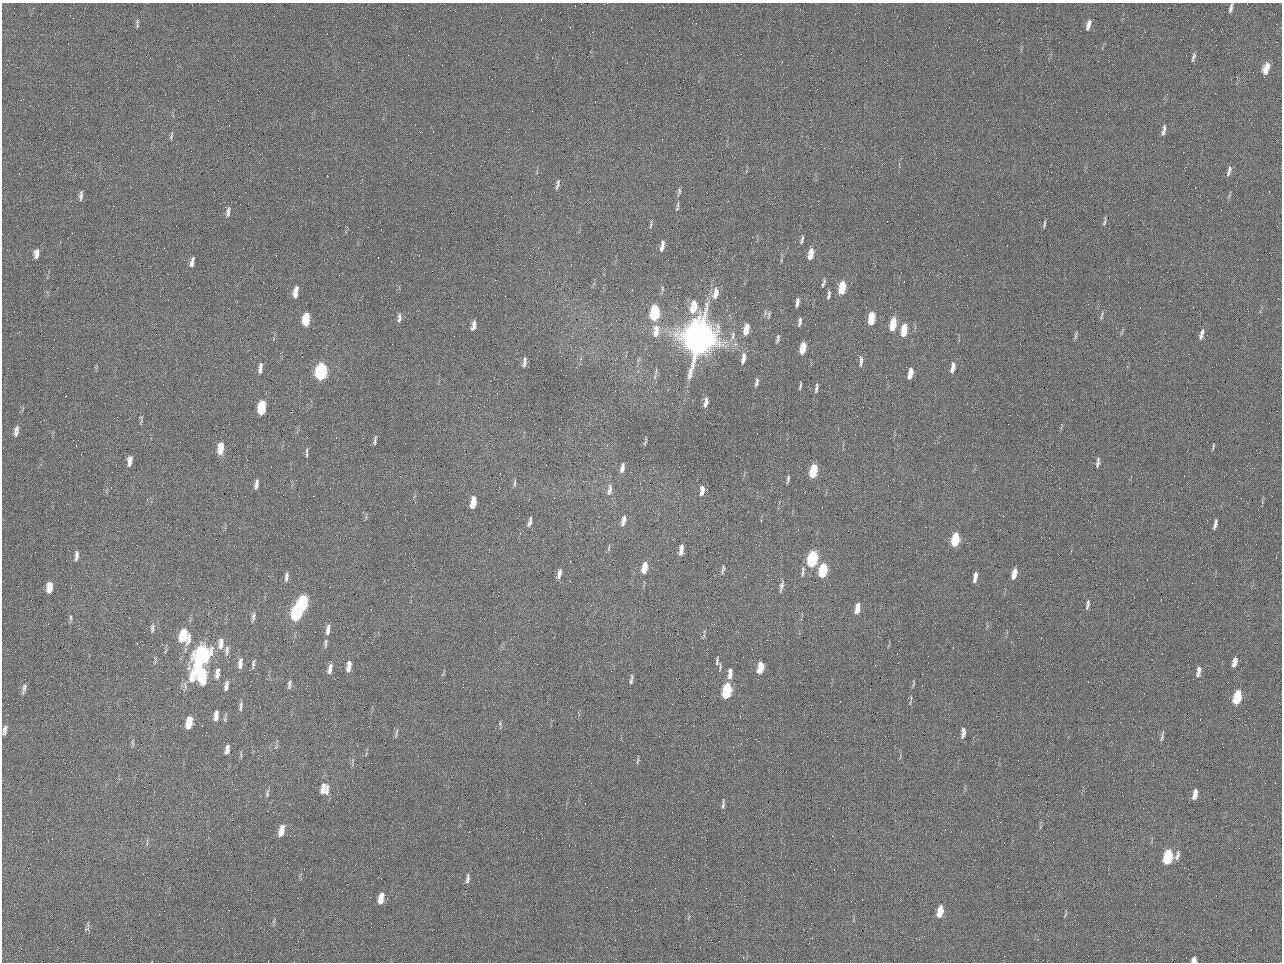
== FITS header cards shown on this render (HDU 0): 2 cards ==
NAXIS1  =                 1280 / length of data axis 1
NAXIS2  =                  960 / length of data axis 2

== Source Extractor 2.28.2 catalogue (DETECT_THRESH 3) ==
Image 1280 x 960 px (HDU 0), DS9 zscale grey, 1 PNG px = 1 image px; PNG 1284 x 964 px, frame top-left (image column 1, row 960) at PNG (2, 3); no overlay
Background 2560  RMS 180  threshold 552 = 3 sigma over >= 5 px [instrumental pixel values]
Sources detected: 159; all 159 listed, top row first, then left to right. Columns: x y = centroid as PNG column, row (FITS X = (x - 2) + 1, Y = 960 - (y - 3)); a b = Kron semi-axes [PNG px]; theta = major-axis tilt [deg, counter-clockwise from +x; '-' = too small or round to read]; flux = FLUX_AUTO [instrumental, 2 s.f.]
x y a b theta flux
1231 8 10 4 75 4.1e+04
1088 25 13 5 75 7.6e+04
137 26 6 4 51 1.9e+04
984 50 2 2 - 6.2e+04
1193 57 13 4 73 3.6e+04
1266 68 13 6 72 1.7e+05
1164 130 15 5 77 5.7e+04
171 136 13 3 79 2.5e+04
1229 171 13 4 72 4.5e+04
558 185 12 4 78 3.5e+04
679 191 11 5 85 3.3e+04
81 196 13 5 85 4.1e+04
678 205 10 4 84 3.0e+04
228 212 13 5 81 4.8e+04
1104 221 12 3 77 2.4e+04
651 224 12 3 81 2.3e+04
1044 224 9 3 80 2.2e+04
802 240 11 3 71 3.0e+04
662 246 14 5 79 7.0e+04
36 254 12 7 83 8.7e+04
811 254 11 5 81 1.5e+05
192 262 13 5 78 5.7e+04
823 283 10 3 73 2.9e+04
842 288 11 6 80 3.5e+05
716 291 10 6 -76 6.0e+04
295 292 13 5 81 1.1e+05
715 295 12 9 54 9.3e+04
829 295 10 4 81 3.7e+04
797 302 10 4 81 5.3e+04
693 307 13 6 78 2.8e+05
654 313 11 6 84 9.2e+05
769 315 11 4 83 3.2e+04
399 316 8 5 77 3.2e+04
306 317 7 6 - 2.0e+05
1101 317 6 5 - 1.8e+04
871 318 11 5 81 3.2e+05
399 319 10 6 51 3.4e+04
306 321 7 6 - 1.9e+05
800 322 12 5 81 4.2e+04
474 323 7 6 - 4.1e+04
893 324 11 5 81 3.3e+05
474 327 9 6 54 4.6e+04
746 329 12 5 78 1.5e+05
904 330 12 5 84 2.6e+05
656 331 16 8 86 1.4e+05
1201 334 14 5 74 6.4e+04
1076 335 11 3 75 2.3e+04
733 336 15 5 71 6.6e+04
699 338 22 17 76 1.2e+07
778 339 10 4 76 3.3e+04
803 348 10 5 81 2.1e+05
743 358 14 5 81 7.8e+04
525 360 10 6 74 4.2e+04
861 361 14 4 87 4.8e+04
524 364 9 5 54 3.5e+04
953 367 12 5 79 7.9e+04
260 368 14 6 85 6.7e+04
321 372 11 6 84 1.9e+06
910 373 10 4 79 1.5e+05
757 382 11 5 77 3.7e+04
800 386 8 3 77 2.4e+04
816 388 13 4 78 4.1e+04
706 402 11 5 77 7.5e+04
262 408 11 6 83 4.7e+05
16 431 14 6 80 6.5e+04
986 432 2 2 - 6.1e+03
375 440 10 3 82 3.4e+04
645 443 7 3 58 1.5e+04
1213 446 10 3 76 1.7e+04
220 448 12 5 84 2.2e+05
307 454 9 3 85 2.6e+04
130 461 11 5 82 8.5e+04
1098 463 13 4 79 4.3e+04
622 468 11 5 77 6.0e+04
813 471 10 5 81 5.3e+05
788 479 10 4 82 3.0e+04
515 483 10 3 86 2.4e+04
256 484 11 4 80 5.3e+04
610 490 17 6 81 7.0e+04
702 490 11 5 81 8.1e+04
473 503 10 4 81 1.9e+05
623 521 11 5 75 8.0e+04
530 522 11 4 75 4.0e+04
1215 524 11 4 75 4.6e+04
955 540 10 5 78 6.3e+05
609 548 9 3 85 1.5e+04
681 550 10 4 82 8.1e+04
76 556 13 5 86 5.5e+04
812 559 11 5 79 1.4e+06
644 567 11 5 79 1.9e+05
723 569 11 4 74 3.1e+04
823 570 10 5 80 7.4e+05
803 571 17 5 83 5.0e+04
559 574 12 5 78 6.2e+04
1014 574 11 5 77 1.4e+05
286 577 12 5 84 4.7e+04
975 577 11 4 81 8.2e+04
781 586 14 5 76 4.6e+04
49 587 11 6 84 1.6e+05
302 603 11 6 82 1.3e+06
1087 606 11 5 69 3.8e+04
857 608 11 5 80 1.4e+05
296 613 11 6 83 1.4e+06
253 617 13 4 77 4.0e+04
71 618 9 4 -80 2.6e+04
152 628 11 6 84 4.0e+04
328 629 14 5 80 7.4e+04
184 636 13 10 -86 4.6e+05
221 643 15 7 85 1.0e+05
325 643 15 4 88 3.1e+04
227 650 14 6 86 5.1e+04
201 656 22 8 67 3.2e+06
717 661 14 5 85 4.2e+04
1234 662 11 5 75 9.1e+04
240 663 13 6 84 7.8e+04
253 664 12 4 85 2.9e+04
349 666 11 5 81 1.0e+05
760 668 10 5 80 3.0e+05
330 669 12 5 76 7.2e+04
1199 669 6 5 - 3.4e+04
217 673 14 6 83 8.0e+04
730 673 12 5 83 9.6e+04
1198 673 9 6 65 4.7e+04
202 675 12 7 90 7.0e+05
631 681 8 6 -87 3.3e+04
913 684 10 3 84 1.8e+04
289 685 11 4 87 3.6e+04
226 686 11 5 79 5.9e+04
24 688 16 6 75 5.4e+04
727 691 11 5 82 1.0e+06
1237 697 11 5 76 6.5e+05
241 706 12 4 82 3.4e+04
216 716 11 5 83 9.1e+04
225 719 11 4 86 2.4e+04
189 723 10 5 81 2.6e+05
500 724 7 4 -68 1.9e+04
5 730 12 5 78 6.1e+04
396 733 13 3 81 2.2e+04
963 733 12 5 83 6.9e+04
1162 736 14 3 78 3.0e+04
133 743 10 4 -85 2.4e+04
228 747 6 4 29 2.6e+04
227 751 8 5 76 4.5e+04
638 761 9 4 68 2.2e+04
323 789 14 7 80 1.0e+05
327 790 17 5 85 7.9e+04
267 793 11 4 85 2.8e+04
1195 794 10 5 77 9.8e+04
723 804 13 4 81 3.7e+04
281 831 12 6 76 1.6e+05
147 842 11 2 90 1.9e+04
1177 856 13 6 73 5.0e+04
1167 857 10 6 80 9.6e+05
467 879 12 5 83 4.6e+04
381 898 11 5 81 1.7e+05
940 911 12 5 80 2.2e+05
274 921 7 4 71 2.1e+04
88 925 7 4 72 3.0e+04
1194 960 5 5 - 6.6e+04
At the frame edge (FLAGS 8, measured only in part): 3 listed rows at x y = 1231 8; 5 730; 1194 960